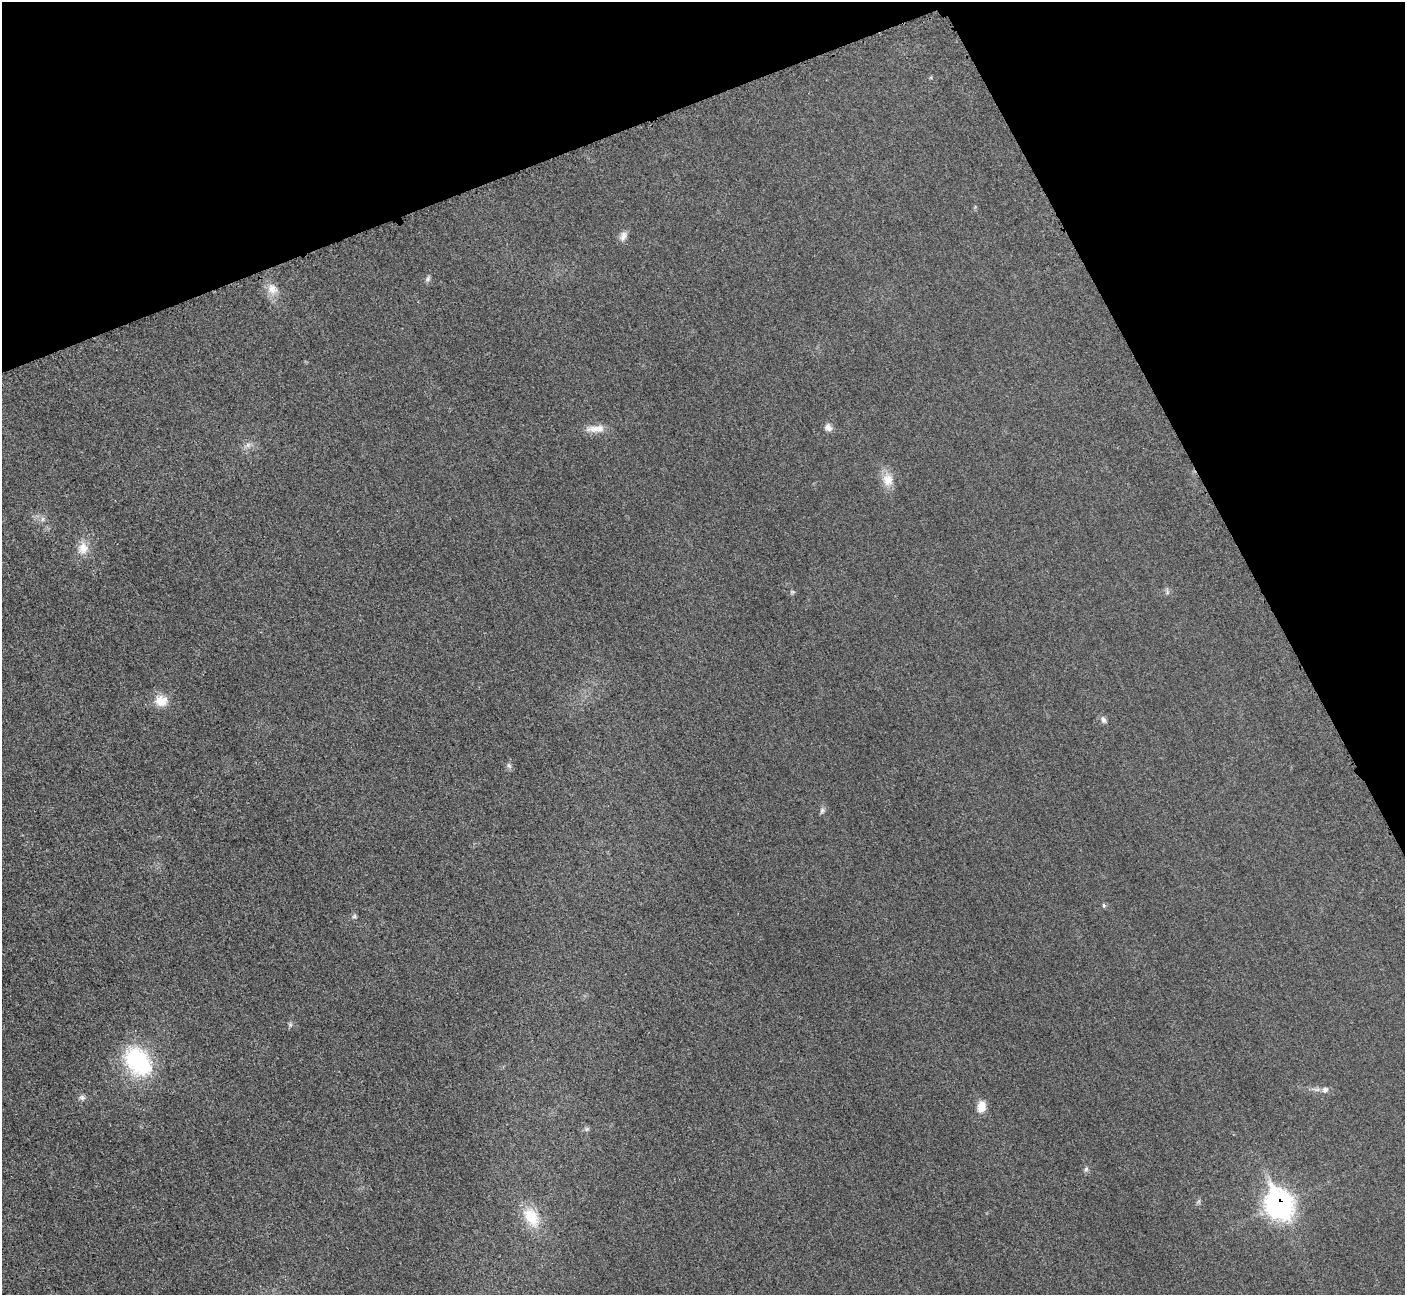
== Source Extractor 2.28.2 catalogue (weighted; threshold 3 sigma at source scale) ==
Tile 3 of 4 x 4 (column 3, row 1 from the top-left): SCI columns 2871-4273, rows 4072-5364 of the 5699 x 5664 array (HDU 1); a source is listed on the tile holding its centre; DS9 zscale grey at full resolution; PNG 1407 x 1297 px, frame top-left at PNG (2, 2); no overlay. Shown black and unused: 21% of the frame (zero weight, under 3 of 5 exposures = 4% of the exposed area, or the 3 px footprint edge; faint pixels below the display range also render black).
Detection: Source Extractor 2.28.2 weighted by HDU 2 'WHT'; one run over the whole footprint, this tile lists its part. Background 0.0195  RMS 0.0051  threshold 0.0228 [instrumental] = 3 sigma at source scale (4.5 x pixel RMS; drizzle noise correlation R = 1.50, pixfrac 1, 0.05/0.05 arcsec/px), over >= 5 px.
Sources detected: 26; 1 too faint to see at this stretch — not listed; the other 25 listed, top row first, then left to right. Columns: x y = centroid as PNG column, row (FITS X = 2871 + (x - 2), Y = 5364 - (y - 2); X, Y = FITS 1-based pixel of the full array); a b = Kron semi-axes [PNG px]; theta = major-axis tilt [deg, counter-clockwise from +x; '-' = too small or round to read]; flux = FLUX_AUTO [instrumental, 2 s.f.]
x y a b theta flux
623 236 14 9 61 2.9
428 279 8 6 47 1.2
272 289 17 14 -51 5.9
828 427 9 8 - 2.8
596 429 28 9 2 5.9
248 445 7 7 - 1.8
888 480 20 14 -81 7.2
43 519 7 4 89 1.1
83 548 18 14 77 6.9
792 592 7 5 2 0.84
161 701 16 13 -9 8.1
1103 720 10 6 -68 1.6
509 766 9 5 -63 1.2
822 810 8 5 51 1.3
1104 905 6 5 - 0.8
354 916 7 5 45 1
290 1025 7 5 -89 1
138 1061 34 24 -51 49
1325 1090 10 7 44 2.1
82 1098 8 7 - 1.6
981 1106 12 9 83 6.3
587 1129 7 6 - 1
1086 1169 7 6 - 1.1
1279 1204 16 12 -61 250
531 1217 30 18 -58 15
Overlapping masked pixels (flux is a lower limit): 1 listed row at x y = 1279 1204